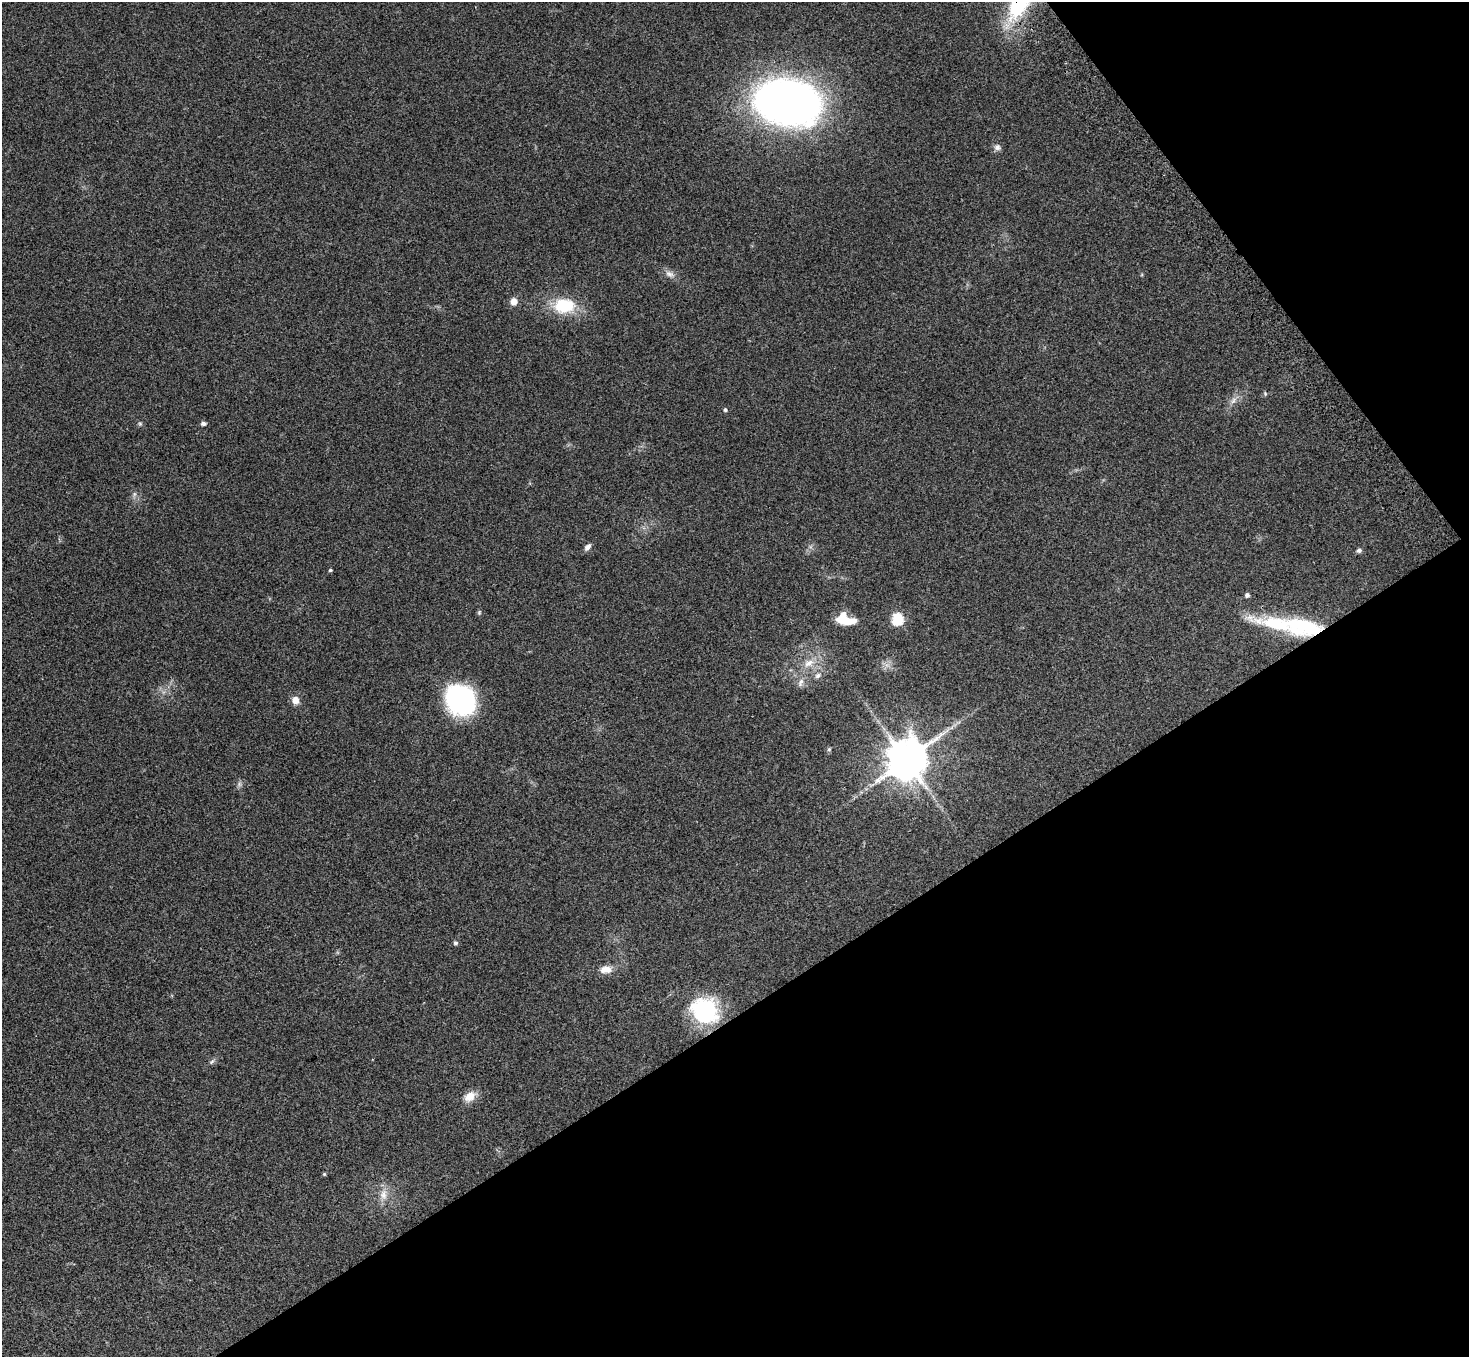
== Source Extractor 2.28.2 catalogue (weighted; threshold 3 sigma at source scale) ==
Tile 12 of 4 x 4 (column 4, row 3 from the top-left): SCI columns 4482-5948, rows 1711-3065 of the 6026 x 5994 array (HDU 1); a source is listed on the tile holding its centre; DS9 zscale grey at full resolution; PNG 1471 x 1359 px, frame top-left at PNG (2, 2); no overlay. Shown black and unused: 32% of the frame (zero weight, under 3 of 4 exposures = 5% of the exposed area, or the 3 px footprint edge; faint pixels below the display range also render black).
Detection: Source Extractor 2.28.2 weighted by HDU 2 'WHT'; one run over the whole footprint, this tile lists its part. Background 0.224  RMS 0.0087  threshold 0.039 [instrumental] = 3 sigma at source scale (4.5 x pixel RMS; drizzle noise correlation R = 1.50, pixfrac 1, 0.05/0.05 arcsec/px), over >= 5 px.
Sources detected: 37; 1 too faint to see at this stretch — not listed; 3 inside a brighter listed object's ellipse — not listed separately; the other 33 listed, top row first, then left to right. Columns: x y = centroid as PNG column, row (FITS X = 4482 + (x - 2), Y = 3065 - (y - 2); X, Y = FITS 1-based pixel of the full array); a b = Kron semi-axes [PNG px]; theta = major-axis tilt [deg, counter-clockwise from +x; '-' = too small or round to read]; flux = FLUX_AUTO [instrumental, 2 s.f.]
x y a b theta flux
788 102 45 31 -10 650
997 147 8 8 - 3.3
669 274 13 8 -29 4.7
514 301 8 8 - 6.1
564 306 28 18 -1 35
1265 394 6 5 - 1.2
1233 400 11 5 55 3.9
725 410 4 4 - 1.7
140 423 6 4 -1 1.3
203 423 6 5 - 2.3
134 494 7 4 72 1.6
588 547 10 6 48 3.3
1359 550 7 6 - 2.1
330 570 4 3 - 1.4
1247 595 4 4 - 2.6
479 613 6 5 - 1.2
842 619 17 12 -12 13
897 619 6 6 - 76
1304 627 47 21 -10 66
809 663 16 8 30 8.3
818 676 9 6 33 3
801 682 13 6 65 3.7
295 700 9 8 - 6.2
461 700 29 25 -49 120
829 749 5 5 - 1.3
906 760 12 11 - 2900
455 943 5 5 - 2
606 969 16 9 4 8.1
704 1011 29 24 -33 77
212 1061 9 4 54 1.8
469 1096 17 11 36 9.3
324 1174 5 4 - 0.99
383 1195 15 10 -90 8.6
Overlapping masked pixels (flux is a lower limit): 1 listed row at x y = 1304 627